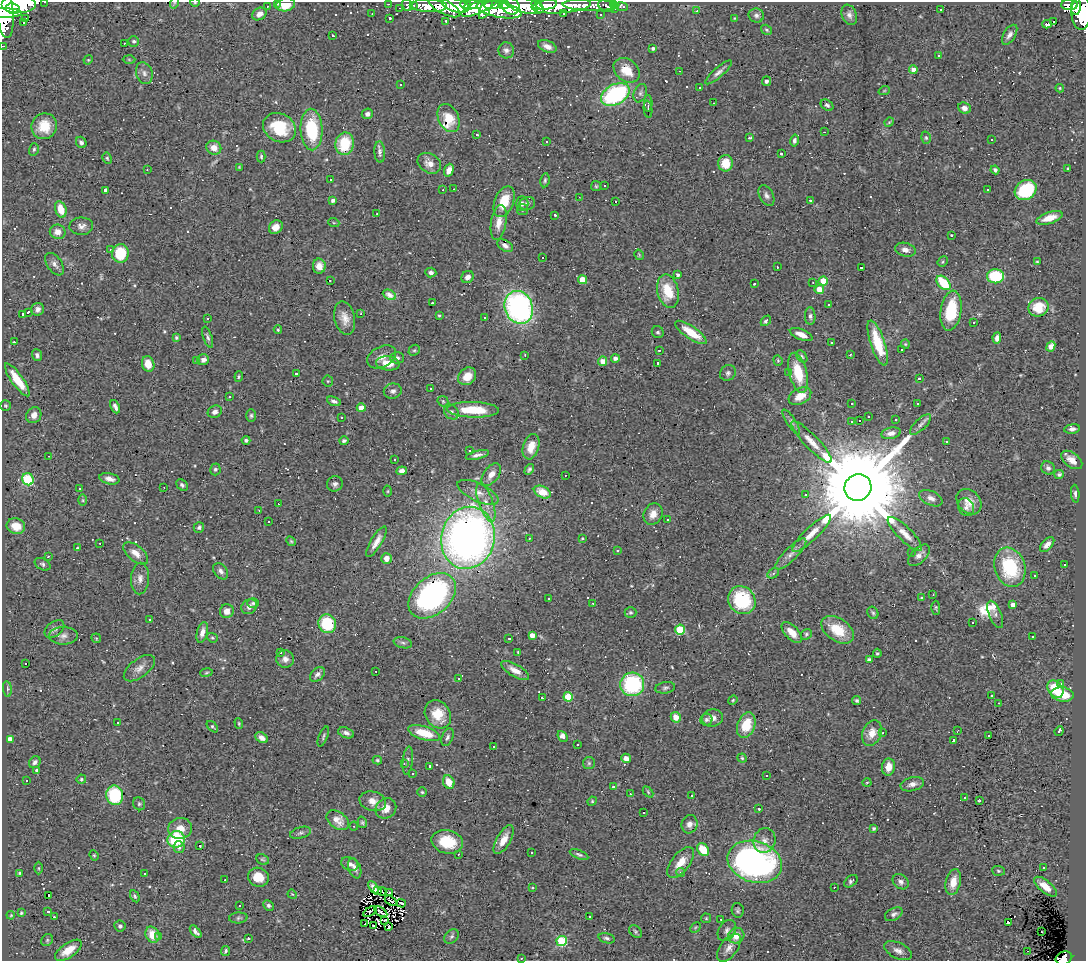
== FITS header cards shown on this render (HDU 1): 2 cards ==
NAXIS1  =                 1084
NAXIS2  =                  959

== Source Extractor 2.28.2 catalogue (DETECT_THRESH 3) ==
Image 1084 x 959 px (HDU 1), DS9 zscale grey, 1 PNG px = 1 image px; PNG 1088 x 963 px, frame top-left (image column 1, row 959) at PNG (2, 2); each listed source drawn as its Kron ellipse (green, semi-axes under 4 px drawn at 4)
Background 0.444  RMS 0.052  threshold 0.156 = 3 sigma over >= 5 px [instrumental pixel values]
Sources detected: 593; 4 with non-positive FLUX_AUTO (blend fragments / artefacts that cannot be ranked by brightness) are neither listed nor drawn; of the other 589, the 500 brightest by FLUX_AUTO listed and drawn (89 fainter detections omitted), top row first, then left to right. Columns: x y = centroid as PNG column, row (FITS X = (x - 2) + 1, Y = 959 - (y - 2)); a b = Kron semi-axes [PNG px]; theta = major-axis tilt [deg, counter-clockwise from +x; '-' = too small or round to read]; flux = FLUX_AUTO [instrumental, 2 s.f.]
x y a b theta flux
45 2 3 2 - 5.8
174 3 6 3 71 3.9
195 3 5 3 - 3
278 3 3 3 - 10
19 4 17 8 0 2000
388 4 3 2 - 6
614 4 3 3 - 15
285 5 10 6 9 60
407 5 6 5 - 30
414 5 3 2 - 4.7
455 5 14 6 -16 1100
466 5 5 4 - 260
472 5 7 4 20 360
493 5 9 4 8 400
504 5 5 4 - 220
524 5 20 7 -15 1900
537 5 6 4 -36 480
546 5 10 5 8 900
590 5 28 5 -1 150
1070 5 8 5 1 200
4 6 32 9 -83 2300
267 6 3 2 - 3.4
429 6 18 6 -2 320
511 6 9 8 - 890
561 6 29 7 4 870
607 6 8 5 -17 41
1076 6 9 5 86 330
444 7 18 7 -29 300
480 7 20 6 25 890
622 7 6 4 -9 15
13 8 7 5 -10 860
400 8 3 2 - 3.2
486 8 12 5 64 470
615 8 3 3 - 9.5
499 10 23 7 -11 700
941 10 3 3 - 49
697 11 3 2 - 5.5
1081 12 17 10 -90 970
5 13 17 4 -1 1000
563 13 3 2 - 3.5
259 14 7 6 - 20
372 14 2 2 - 3
601 15 3 2 - 5.2
756 15 7 7 - 10
849 15 10 7 -67 16
26 18 3 3 - 690
390 18 3 3 - 7.5
735 18 4 3 - 3
1054 21 3 3 - 720
446 22 4 3 - 7.5
24 23 3 3 - 33
1047 24 5 3 - 27
766 30 6 4 -34 6
1010 35 11 6 58 16
333 36 3 3 - 5
134 41 5 5 - 7
124 43 3 2 - 4.3
3 46 3 2 - 8.8
547 46 10 5 -23 23
653 48 4 3 - 9.1
506 50 8 8 - 13
939 55 3 3 - 17
129 59 6 4 -2 4.1
88 60 5 4 - 3.6
913 69 4 4 - 20
627 70 14 10 -39 66
679 71 3 2 - 4.1
719 72 17 5 41 16
144 73 11 8 -72 17
766 81 5 4 - 10
401 85 3 3 - 39
699 87 3 3 - 11
1060 88 4 3 - 3.7
884 91 6 3 19 3.5
640 93 9 6 69 11
615 94 15 10 28 440
648 103 8 4 90 8.6
714 103 3 2 - 4.3
827 105 7 5 -36 8.7
964 108 6 5 - 17
648 109 8 4 -83 3.9
367 114 6 5 - 12
449 118 15 10 -64 3.4
889 122 5 4 - 3.5
44 126 13 12 - 77
279 128 17 14 -29 140
311 130 21 11 -87 200
825 132 3 2 - 3.5
477 134 4 3 - 3.8
749 138 4 3 - 6.3
926 138 6 5 - 5.9
992 139 3 3 - 55
794 140 6 4 78 9.4
546 141 3 3 - 35
81 142 6 5 - 12
345 144 11 9 80 130
214 148 7 6 - 35
34 149 6 5 - 6.3
380 152 10 5 -87 15
781 154 3 3 - 8.3
261 157 6 4 90 5.6
107 158 6 4 -62 5
429 163 12 9 -32 28
726 163 8 7 - 65
239 167 4 2 - 3.4
1068 168 3 3 - 5.9
147 170 3 2 - 3
449 170 6 4 68 25
995 170 4 4 - 7.8
330 180 3 3 - 33
545 180 7 4 80 6
596 186 5 5 - 4.5
605 186 3 3 - 8.6
454 189 3 2 - 8.4
105 190 4 3 - 19
443 190 3 2 - 4.8
988 190 3 3 - 36
1026 190 11 9 36 210
766 195 11 7 -62 14
579 197 4 2 - 3
333 200 4 4 - 11
810 200 3 3 - 6.2
504 202 16 9 68 77
615 202 3 3 - 170
527 203 8 6 16 9.6
522 204 7 6 - 11
61 209 8 5 -73 59
522 210 5 5 - 5.1
377 214 3 2 - 3.2
555 215 3 3 - 5.1
1049 218 14 5 17 44
334 223 5 3 - 3.7
499 223 18 7 81 36
81 226 12 8 3 19
276 227 7 6 - 28
58 232 8 7 - 28
951 235 3 3 - 4.9
505 246 8 5 -29 12
110 250 4 3 - 4.1
905 250 10 6 -14 19
120 253 9 8 - 130
639 255 6 3 -58 3.8
542 257 3 3 - 200
943 262 5 4 - 4.9
1037 262 3 3 - 3.4
54 264 13 7 -54 17
319 266 7 6 - 25
777 267 3 2 - 4.2
861 267 3 3 - 250
431 273 5 5 - 9.5
678 275 4 3 - 9.9
995 276 8 7 - 160
467 277 7 5 41 16
330 280 3 2 - 17
583 280 4 4 - 67
823 281 4 4 - 78
813 283 3 3 - 3.2
943 283 8 5 -47 160
754 284 3 2 - 4.1
819 289 4 4 - 49
668 291 17 10 -77 98
389 295 7 4 -26 17
432 303 3 2 - 6.4
829 305 3 3 - 9.3
519 307 17 14 -68 830
1038 307 10 9 - 49
37 309 7 6 - 12
951 311 20 10 81 150
28 312 4 3 - 5.6
23 314 3 3 - 5.3
361 314 3 2 - 12
439 315 3 3 - 4.2
810 316 9 5 -86 10
345 318 17 10 -77 35
485 318 3 2 - 3.3
208 319 3 3 - 22
766 321 6 4 48 6.7
974 323 3 3 - 120
278 330 4 3 - 4.1
658 332 6 5 - 7.3
691 332 18 6 -34 86
801 334 12 5 -22 27
208 337 11 4 -71 9
176 338 4 4 - 5.6
997 338 5 4 - 15
14 342 3 3 - 82
831 343 3 3 - 24
878 343 23 7 -72 130
905 344 4 4 - 3.8
1051 346 5 4 - 32
901 349 3 3 - 11
414 350 6 5 - 5.7
659 350 3 2 - 3.9
850 354 3 2 - 4.1
37 355 6 4 -69 9.9
525 355 3 2 - 3.1
802 356 7 4 -51 5.7
382 357 15 10 28 32
397 358 7 5 -1 12
615 358 4 4 - 13
203 360 6 5 - 13
778 360 5 4 - 4.4
196 361 3 3 - 41
603 361 4 4 - 23
388 363 12 7 -6 48
658 363 3 3 - 8.5
148 364 8 6 -75 45
789 372 4 3 - 3.5
728 373 8 7 - 10
798 373 20 8 -76 110
296 374 3 2 - 22
467 376 10 8 44 45
239 377 5 3 - 4.4
919 379 3 3 - 11
17 380 19 6 -55 75
328 381 5 5 - 5
430 388 3 3 - 6.6
393 391 9 7 10 13
800 396 12 8 29 43
229 397 3 3 - 38
334 401 7 4 -19 9.3
443 401 6 5 - 4.5
917 403 3 3 - 12
852 404 3 2 - 4.8
6 406 5 5 - 5
115 407 7 4 -66 13
361 408 4 4 - 35
473 410 26 7 -2 110
215 412 7 6 - 14
451 412 8 6 -44 14
34 415 8 7 - 21
251 415 6 5 - 6.4
341 417 2 2 - 3.2
868 417 3 3 - 7.7
896 420 3 3 - 12
860 421 3 3 - 34
791 422 14 4 -57 12
851 422 3 3 - 3.9
921 424 13 5 44 15
1072 429 8 4 6 11
891 433 10 5 11 20
246 440 4 4 - 8.1
344 441 5 4 - 8.5
946 441 3 3 - 18
811 442 28 7 -46 46
531 447 13 8 74 50
469 450 3 3 - 10
477 455 12 4 14 13
49 456 2 2 - 3.2
394 459 3 3 - 48
1072 460 12 7 -38 32
1048 468 7 6 - 10
215 469 6 5 - 6.5
529 469 6 4 59 7.3
402 471 5 4 - 18
491 474 13 7 54 28
1059 474 5 4 - 9.1
565 475 3 2 - 7.6
28 479 6 5 - 260
109 479 10 5 -13 18
335 484 8 7 - 12
182 485 6 5 - 8.6
164 487 3 2 - 4.2
858 487 14 13 - 110000
79 488 3 3 - 7.2
388 491 5 3 - 3.8
478 492 22 9 -25 37
542 492 9 5 -25 37
806 494 3 2 - 15
1075 494 9 4 -86 8.7
931 498 12 7 -25 20
83 500 6 4 -90 4.3
969 502 14 11 -47 38
486 503 20 7 -70 37
278 504 3 2 - 4.3
966 507 9 7 -60 13
259 510 3 2 - 7.4
653 514 11 9 62 33
667 520 3 3 - 43
269 522 3 2 - 5.2
16 526 9 8 - 54
199 527 5 5 - 8.9
812 533 26 6 44 43
905 534 23 7 -44 39
468 538 31 26 77 2400
529 538 3 2 - 11
582 538 3 3 - 3.4
291 541 5 4 - 4.3
376 542 17 5 59 27
100 543 3 2 - 6.6
1047 545 9 5 47 19
77 548 3 3 - 3.3
618 551 3 3 - 5.7
136 553 15 7 -39 31
912 553 3 2 - 3.9
791 554 21 6 45 26
919 555 13 7 44 21
48 556 3 3 - 3.5
386 558 5 5 - 23
43 564 8 5 -28 8
1064 564 3 3 - 71
1010 567 20 15 -72 220
221 571 9 6 -52 13
773 573 6 4 29 6.5
1034 576 3 3 - 30
140 578 16 9 88 25
933 595 3 2 - 3.5
432 596 27 18 41 840
549 598 3 3 - 8.3
921 598 3 3 - 50
742 600 14 13 - 220
253 603 6 5 - 6
593 603 3 2 - 13
1013 605 4 4 - 19
249 607 8 7 - 17
936 608 7 4 -87 5.1
227 611 7 6 - 26
631 612 6 5 - 6.2
873 613 6 5 - 6.9
995 614 14 6 -68 13
150 620 3 3 - 5.7
973 623 3 3 - 240
327 624 9 8 - 170
54 629 11 7 38 13
680 630 5 5 - 160
838 630 18 11 -34 100
202 632 10 5 75 20
792 632 13 6 -46 45
806 634 6 5 - 6.1
532 635 4 4 - 23
63 636 14 9 0 20
1032 637 3 3 - 7.9
96 638 5 4 - 4.6
212 638 6 4 -20 4.7
509 638 3 2 - 3.2
403 643 9 5 -14 9.6
280 652 3 3 - 21
518 652 3 3 - 3.4
877 653 5 4 - 4.7
285 659 9 8 - 19
869 660 4 4 - 13
26 663 3 3 - 41
139 668 18 9 37 27
515 670 16 6 -29 28
376 671 2 2 - 3.3
206 672 6 3 10 4.1
317 674 8 6 43 14
459 679 3 3 - 7.6
1061 683 4 4 - 5.4
632 684 12 12 - 340
665 688 10 5 9 8.7
7 689 8 4 -82 6
1055 689 9 7 -53 110
1062 694 11 7 -8 80
992 696 3 3 - 130
568 697 5 4 - 130
542 698 3 3 - 9.2
733 700 5 4 - 3.8
857 700 5 4 - 6.1
998 703 2 2 - 4.1
438 714 15 12 -53 75
676 717 5 5 - 35
713 718 10 8 12 22
706 720 6 6 - 7.8
118 723 3 2 - 4.5
239 723 5 4 - 3.6
746 725 13 8 70 89
212 727 7 4 -44 6.3
958 730 3 2 - 3.9
1059 731 5 3 - 31
346 733 8 5 -20 13
424 733 16 7 -17 92
872 733 13 9 69 41
882 733 3 2 - 5.6
988 735 3 3 - 38
323 736 10 3 68 6.6
563 736 6 4 -49 19
447 737 9 5 68 10
262 738 7 5 -31 17
10 739 4 4 - 22
954 740 3 3 - 17
577 745 3 3 - 12
493 746 3 3 - 38
626 758 5 4 - 19
742 758 5 4 - 4.7
377 760 4 3 - 4.5
408 761 14 5 84 11
35 762 6 5 - 11
589 763 6 6 - 7.4
404 764 3 3 - 5.7
430 766 3 3 - 13
888 767 8 6 82 38
37 770 3 3 - 7.3
412 774 3 2 - 5.1
767 776 3 2 - 3.3
81 779 4 4 - 5.4
27 780 3 3 - 7.3
449 782 7 5 -67 49
867 782 4 3 - 3.3
912 784 12 7 14 19
613 786 3 3 - 76
422 792 4 4 - 4.5
648 792 6 4 -47 5.1
630 794 3 2 - 5.6
115 795 10 8 -76 190
692 796 3 3 - 70
964 798 4 3 - 32
979 800 3 2 - 4.4
373 801 13 9 -15 30
592 801 5 4 - 4.3
139 804 7 6 - 6.4
386 808 11 9 41 35
759 809 3 3 - 56
644 812 3 3 - 180
338 820 12 8 -35 30
362 822 6 4 -74 5.3
689 824 9 8 - 19
354 826 4 4 - 4.4
180 828 12 10 8 42
874 828 3 3 - 7.8
300 833 10 5 16 9.2
176 839 9 8 - 210
504 840 16 7 60 40
764 840 12 11 - 24
447 842 16 11 -14 110
200 846 3 3 - 12
179 847 6 5 - 13
703 850 7 5 -52 91
531 853 3 3 - 80
458 854 3 2 - 4
579 854 10 4 -22 7.7
94 855 5 4 - 4.2
263 859 7 5 -24 5.7
681 862 18 9 51 48
755 862 28 20 -17 1100
350 864 9 6 -23 14
1043 867 3 3 - 4.7
39 868 6 4 90 4.4
355 868 10 6 -70 16
998 871 6 5 - 5.4
681 872 4 4 - 8.4
19 873 4 3 - 3.9
144 874 3 3 - 7.6
258 877 10 9 - 56
225 880 3 2 - 4.5
851 881 8 5 40 8.8
901 882 9 7 -41 13
953 882 13 7 77 48
374 887 7 4 -57 16
834 887 3 2 - 3.9
1045 887 14 6 -39 45
532 888 3 3 - 12
378 891 4 3 - 4
382 891 4 2 - 6.3
389 892 4 2 - 3.9
292 894 5 3 - 3.2
49 896 2 2 - 16
135 896 6 4 -60 6.9
391 901 6 2 -36 4.8
401 903 4 2 - 4.6
268 905 6 5 - 7.8
240 906 3 3 - 60
738 910 7 6 - 6.6
48 911 3 3 - 7.7
370 911 8 4 31 6.7
381 912 7 2 -34 5.3
21 913 4 3 - 5
894 914 9 6 29 12
11 915 4 3 - 3.5
589 916 3 2 - 4.7
55 917 3 2 - 47
238 918 9 5 4 7.8
706 918 5 4 - 4.3
721 919 3 2 - 5.7
385 920 4 2 - 3.9
1009 923 3 3 - 21
365 924 3 2 - 8.7
120 926 5 5 - 7.5
373 926 3 2 - 5.2
389 927 4 2 - 3.4
695 927 6 3 46 3.7
727 930 11 8 58 16
635 931 7 5 -47 6.7
196 932 7 4 -50 12
1041 932 3 3 - 18
152 935 8 6 -63 55
452 936 8 6 44 8.9
736 936 8 7 - 47
158 937 3 3 - 6.7
248 938 3 3 - 8.1
607 938 8 5 -16 8
47 940 6 5 - 5.8
562 941 5 5 - 290
729 948 16 8 54 27
68 950 15 7 35 52
225 951 5 3 - 6.1
898 951 15 8 -26 21
1027 951 3 2 - 17
521 958 3 2 - 3.2
1064 958 8 6 21 150
At the frame edge (FLAGS 8, measured only in part): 10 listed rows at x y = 45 2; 174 3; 195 3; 278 3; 19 4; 285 5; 4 6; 5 13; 3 46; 1064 958
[89 fainter detections neither listed nor drawn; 4 non-positive-flux detections neither listed nor drawn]